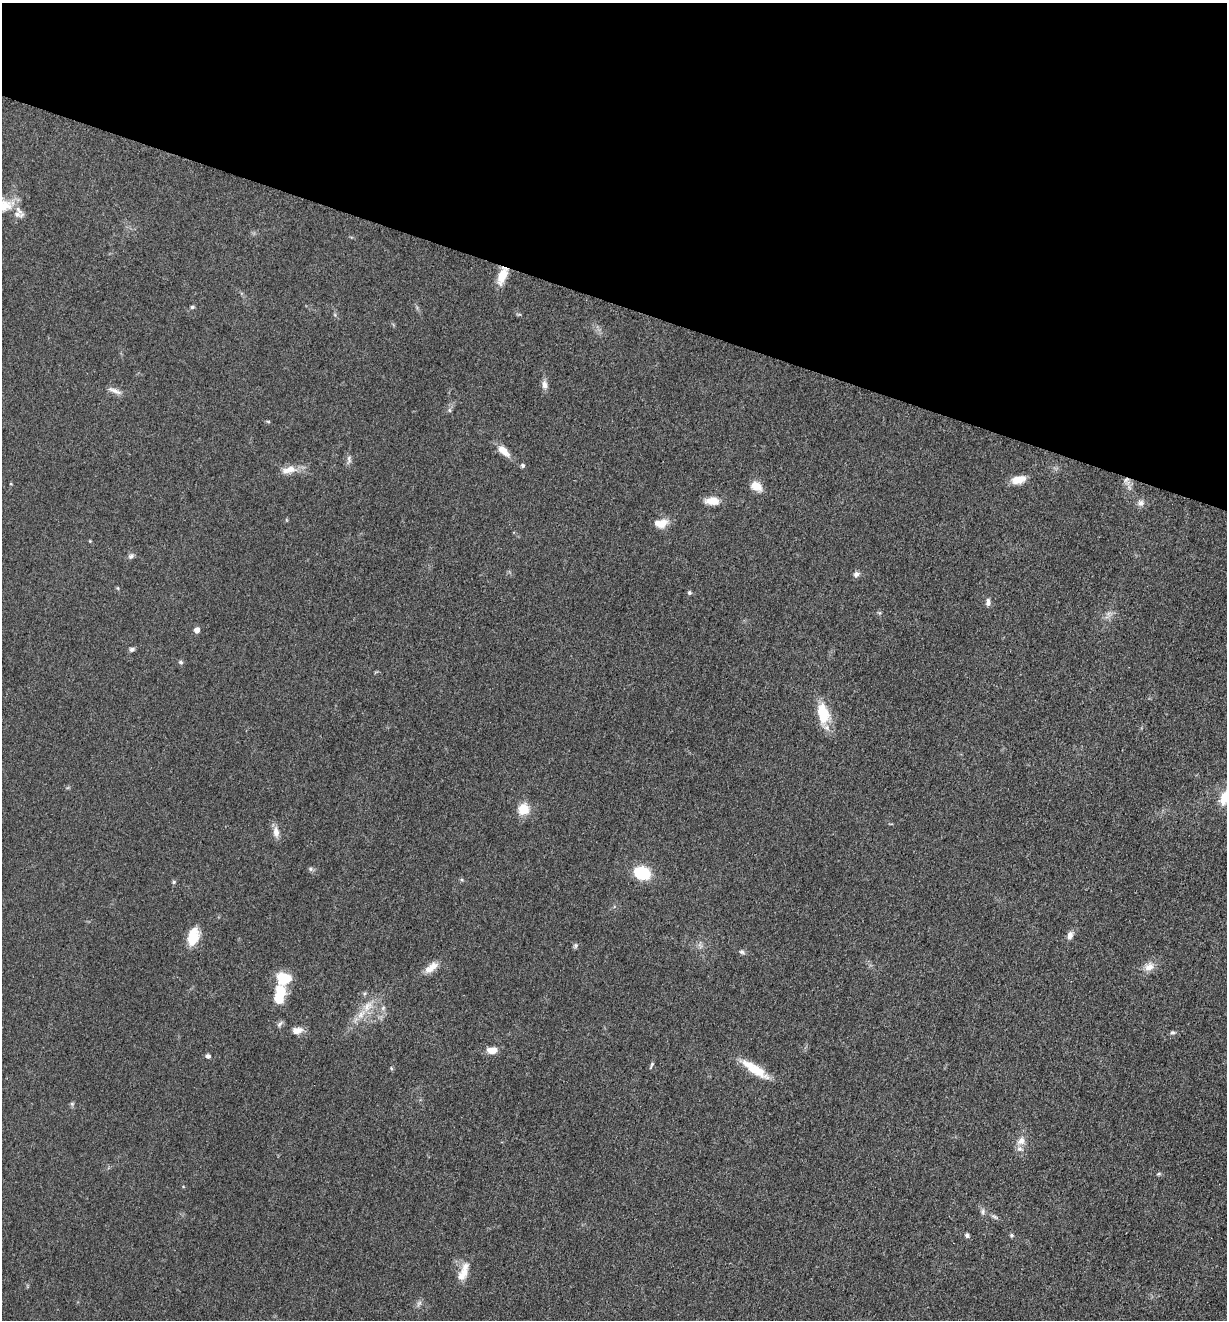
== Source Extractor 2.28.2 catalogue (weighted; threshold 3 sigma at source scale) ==
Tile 2 of 4 x 4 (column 2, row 1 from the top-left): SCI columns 1491-2715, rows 3967-5284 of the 5307 x 5292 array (HDU 1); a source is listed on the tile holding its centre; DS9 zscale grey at full resolution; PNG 1229 x 1322 px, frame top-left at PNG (2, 3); no overlay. Shown black and unused: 23% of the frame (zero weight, under 3 of 5 exposures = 1% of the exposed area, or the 3 px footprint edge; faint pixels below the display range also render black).
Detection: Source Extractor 2.28.2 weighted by HDU 2 'WHT'; one run over the whole footprint, this tile lists its part. Background 0.05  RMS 0.0056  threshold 0.025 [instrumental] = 3 sigma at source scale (4.5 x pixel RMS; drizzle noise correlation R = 1.50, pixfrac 1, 0.05/0.05 arcsec/px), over >= 5 px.
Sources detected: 59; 5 inside a brighter listed object's ellipse — not listed separately; the other 54 listed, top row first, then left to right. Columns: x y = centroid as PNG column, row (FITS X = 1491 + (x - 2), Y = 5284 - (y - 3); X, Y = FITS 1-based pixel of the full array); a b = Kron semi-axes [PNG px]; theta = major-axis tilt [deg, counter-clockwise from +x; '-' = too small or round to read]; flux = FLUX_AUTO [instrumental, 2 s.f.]
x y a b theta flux
4 205 25 16 4 12
504 274 17 12 65 7.9
192 307 5 4 - 0.87
545 385 12 7 -79 2.7
114 391 19 6 -21 3
449 410 6 4 -71 0.81
268 421 6 3 -19 0.56
504 451 18 8 -44 5.8
349 459 12 4 -72 1.6
523 465 5 5 - 0.96
289 470 20 9 13 6.3
1018 480 19 9 14 6.1
756 486 14 9 -27 6.4
712 501 16 9 -2 6.6
1140 503 9 8 - 2.3
662 523 15 10 26 6.2
131 556 9 6 52 1.5
856 574 8 7 - 1.9
689 593 5 5 - 0.97
988 602 10 5 87 2
197 630 5 5 - 3.7
132 649 7 5 9 1.4
181 662 7 4 -28 0.98
823 713 26 13 -80 16
523 809 6 5 - 39
276 832 15 8 -83 3.8
311 869 6 5 - 1.1
642 873 11 8 -21 34
174 882 5 4 - 0.79
1070 935 9 6 76 2.8
193 936 21 12 74 11
575 945 7 5 89 0.99
742 952 8 6 -25 1.3
1149 967 13 10 30 4.7
431 968 20 9 37 5.6
283 978 15 11 -14 16
280 994 21 11 78 16
367 1006 18 10 53 7.6
383 1008 6 5 - 1.1
280 1024 10 5 48 1.4
297 1030 14 8 7 3.9
1172 1032 7 4 -5 1
492 1050 11 7 1 5.3
208 1056 6 5 - 1.4
652 1065 10 4 64 1
391 1068 6 3 -71 0.64
755 1069 38 10 -34 13
72 1104 5 5 - 0.93
1021 1141 11 9 54 3.9
983 1212 8 6 89 1.5
967 1235 5 4 - 1.4
1011 1235 6 4 -90 0.82
465 1269 26 9 82 6.4
419 1303 8 5 45 1.5
Overlapping masked pixels (flux is a lower limit): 1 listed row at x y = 504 274
Isophote crosses this tile's border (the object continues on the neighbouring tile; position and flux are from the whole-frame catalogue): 1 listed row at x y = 4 205